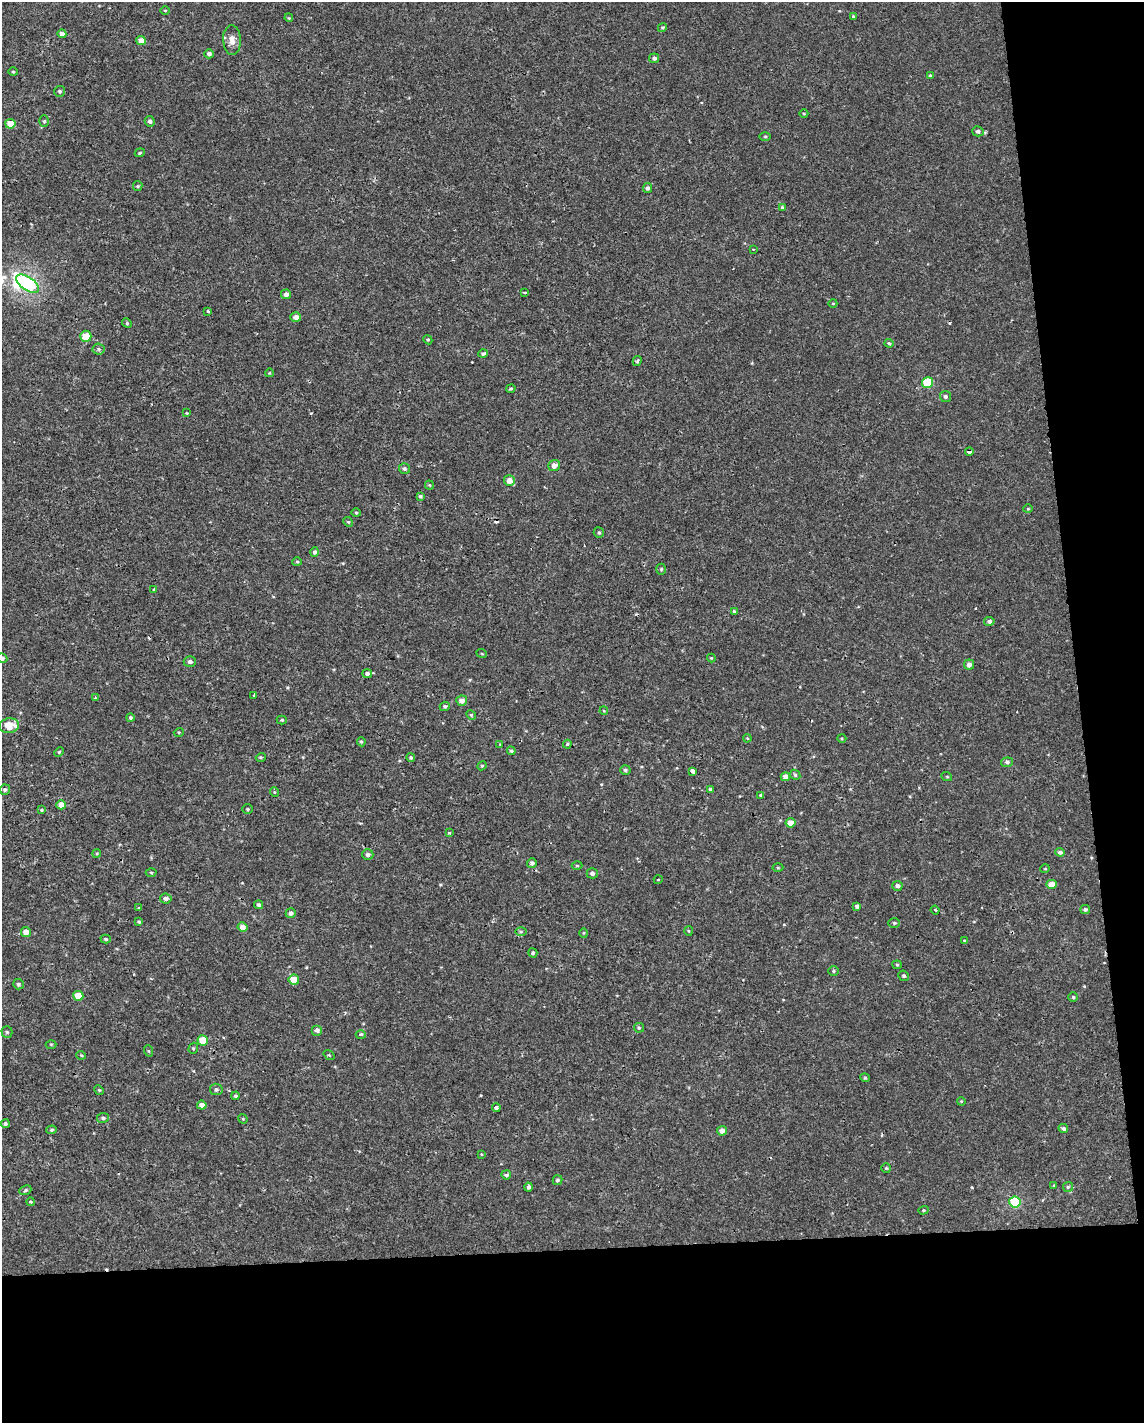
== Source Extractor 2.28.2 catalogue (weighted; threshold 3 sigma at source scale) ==
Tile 12 of 4 x 3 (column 4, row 3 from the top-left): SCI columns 3426-4567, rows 7-1427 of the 4567 x 4316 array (HDU 1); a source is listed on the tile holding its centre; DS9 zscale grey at full resolution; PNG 1146 x 1425 px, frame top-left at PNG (2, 2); each listed source drawn as its Kron ellipse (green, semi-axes under 4 px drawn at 4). Shown black and unused: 18% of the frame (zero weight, under 2 of 3 exposures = <1% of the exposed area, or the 3 px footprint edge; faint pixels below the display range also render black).
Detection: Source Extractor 2.28.2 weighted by HDU 2 'WHT'; one run over the whole footprint, this tile lists its part. Background -3.16e-05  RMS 0.0021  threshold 0.0096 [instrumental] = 3 sigma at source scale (4.5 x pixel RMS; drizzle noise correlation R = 1.50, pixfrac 1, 0.0396/0.0396 arcsec/px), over >= 5 px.
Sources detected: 175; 1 inside a brighter object's white glare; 6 cosmic-ray / hot-pixel residue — neither listed nor drawn; the other 168 listed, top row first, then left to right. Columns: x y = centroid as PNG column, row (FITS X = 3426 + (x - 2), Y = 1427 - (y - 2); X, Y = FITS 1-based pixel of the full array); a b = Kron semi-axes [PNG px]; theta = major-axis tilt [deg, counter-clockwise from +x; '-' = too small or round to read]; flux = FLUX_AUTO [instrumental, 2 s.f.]
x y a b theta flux
165 10 5 3 - 0.17
853 17 4 4 - 0.33
289 18 4 3 - 0.18
662 27 5 4 - 0.26
62 34 4 4 - 1.1
232 40 15 9 -86 1.7
141 41 5 4 - 1.9
209 54 5 4 - 0.67
654 58 5 5 - 0.68
13 72 4 3 - 0.2
930 76 4 4 - 0.4
60 91 5 5 - 0.35
804 113 4 3 - 0.21
44 121 6 5 - 0.32
150 121 5 5 - 0.52
10 124 5 5 - 3.2
978 131 6 5 - 0.65
765 136 5 3 - 0.26
140 153 5 4 - 0.27
138 186 5 4 - 0.26
648 188 5 4 - 0.53
782 208 4 3 - 0.35
753 249 2 2 - 0.2
27 284 13 6 -34 33
525 292 3 3 - 0.54
286 294 5 5 - 0.84
833 303 4 3 - 0.15
208 311 3 3 - 0.37
296 317 5 5 - 1.2
127 323 5 4 - 0.27
86 336 5 5 - 3.5
428 340 5 3 - 0.22
889 343 4 4 - 0.26
99 349 6 5 - 0.46
483 354 5 4 - 0.43
637 361 5 3 - 0.32
269 373 4 3 - 0.16
927 382 5 5 - 7.6
511 389 5 3 - 0.27
945 396 5 5 - 0.55
187 413 4 4 - 0.18
969 451 4 4 - 0.82
554 465 6 5 - 1.3
404 469 5 5 - 0.42
509 481 5 5 - 1.8
429 485 4 4 - 0.21
420 496 4 3 - 0.34
1028 509 4 4 - 0.22
356 513 4 4 - 0.25
348 522 5 4 - 0.26
599 532 5 5 - 0.4
315 552 5 4 - 0.42
297 562 5 4 - 0.25
661 569 5 4 - 0.29
154 590 3 3 - 0.41
734 611 3 3 - 0.56
989 621 5 4 - 0.64
482 654 5 3 - 0.18
2 658 5 4 - 0.49
711 658 4 4 - 0.21
190 661 6 5 - 0.67
969 664 5 5 - 1
367 674 5 4 - 0.66
254 695 3 3 - 0.49
95 698 3 3 - 0.27
462 701 5 5 - 1.5
445 706 5 4 - 0.41
604 711 4 3 - 0.18
471 715 5 4 - 0.26
130 718 4 4 - 0.34
282 720 5 4 - 0.33
9 726 10 7 9 3.7
179 732 5 3 - 0.19
747 738 4 3 - 0.2
842 739 4 3 - 0.22
361 742 4 4 - 0.29
500 744 4 3 - 0.18
567 744 4 3 - 0.24
511 751 4 3 - 0.4
59 752 5 4 - 0.24
261 757 5 3 - 0.23
411 757 4 4 - 0.31
1007 762 6 5 - 0.51
482 766 5 4 - 0.24
625 770 5 5 - 0.42
692 771 4 3 - 3.7
795 775 5 4 - 0.32
785 777 4 4 - 1.5
947 777 5 3 - 0.2
710 789 4 3 - 0.44
5 790 5 5 - 0.46
274 792 5 3 - 0.22
761 795 4 3 - 1.7
61 805 5 4 - 2.3
248 809 5 5 - 0.27
41 810 4 3 - 0.19
790 823 5 5 - 2.1
450 833 3 3 - 0.42
1060 852 5 4 - 0.61
97 853 4 3 - 0.21
368 855 6 5 - 0.69
532 863 5 5 - 0.58
577 866 5 3 - 0.23
778 868 5 3 - 0.22
1045 869 5 3 - 0.18
151 873 5 3 - 0.22
592 873 5 5 - 0.7
658 880 4 3 - 0.15
1051 884 5 4 - 2.4
897 886 5 5 - 0.73
166 898 6 5 - 0.79
259 905 4 4 - 0.42
857 906 4 4 - 0.63
138 908 3 3 - 0.18
1085 909 5 4 - 0.44
935 910 4 3 - 0.22
291 913 5 5 - 0.72
139 922 4 3 - 0.29
894 923 6 5 - 0.36
242 927 5 4 - 1.6
689 931 5 3 - 0.21
26 932 5 5 - 1.5
521 932 6 4 0 0.26
584 933 4 4 - 0.21
106 939 5 4 - 0.36
964 940 4 2 - 0.17
533 953 5 4 - 0.39
897 965 4 4 - 0.23
834 971 5 5 - 0.32
904 976 5 5 - 0.37
294 980 5 5 - 3.5
18 984 5 5 - 0.44
78 996 5 5 - 3.6
1073 997 4 4 - 0.3
639 1028 5 4 - 0.29
317 1030 5 5 - 0.77
7 1032 5 5 - 0.39
361 1034 5 3 - 0.27
203 1040 5 5 - 4.1
51 1044 5 3 - 0.2
193 1048 6 4 70 0.33
149 1051 6 3 -70 0.21
81 1055 5 4 - 0.28
329 1055 6 3 -35 0.24
865 1078 5 3 - 0.24
216 1089 6 5 - 0.51
99 1090 5 4 - 0.21
236 1096 4 4 - 0.39
961 1101 4 3 - 0.18
202 1105 4 4 - 1.3
496 1108 4 3 - 2.5
103 1118 6 5 - 0.47
243 1119 5 4 - 0.23
5 1124 4 4 - 0.42
1063 1129 5 4 - 0.45
52 1130 5 4 - 0.31
722 1131 5 5 - 1.3
481 1154 4 2 - 0.15
886 1168 5 5 - 0.28
506 1175 5 4 - 0.59
557 1180 5 4 - 0.39
1054 1186 4 3 - 0.25
529 1187 4 4 - 0.45
1068 1187 5 5 - 0.35
25 1190 6 4 24 0.34
30 1202 4 3 - 0.24
1015 1202 5 5 - 12
923 1210 5 4 - 0.26
Overlapping masked pixels (flux is a lower limit): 1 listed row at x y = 969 451
Isophote crosses this tile's border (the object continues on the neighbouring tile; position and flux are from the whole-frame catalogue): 1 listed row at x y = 2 658